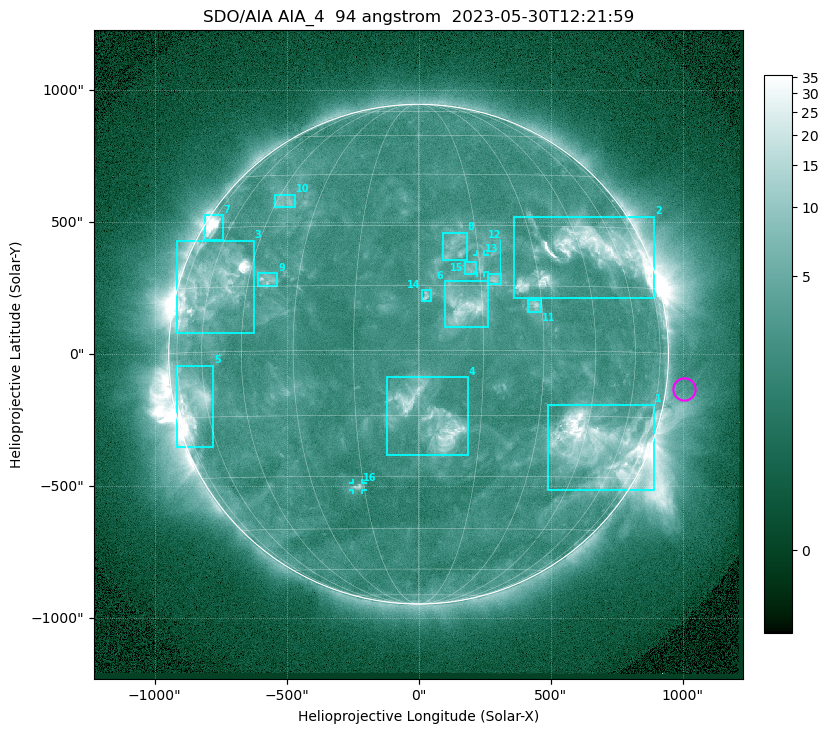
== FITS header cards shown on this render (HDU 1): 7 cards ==
TELESCOP= 'SDO/AIA '           / For AIA: SDO/AIA
INSTRUME= 'AIA_4   '           / For AIA: AIA_ATA1, AIA_ATA2, AIA_ATA3 or AIA_AT
WAVELNTH=                   94 / [angstrom] Wavelength
WAVEUNIT= 'angstrom'           / Wavelength unit: angstrom
DATE-OBS= '2023-05-30T12:21:59.122' / [ISO] Date when observation started; ISO 8
CTYPE1  = 'HPLN-TAN'           / CTYPE1: HPLN
CTYPE2  = 'HPLT-TAN'           / CTYPE2: HPLT

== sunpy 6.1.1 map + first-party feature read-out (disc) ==
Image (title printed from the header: SDO/AIA AIA_4  94 angstrom  2023-05-30T12:21:59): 1024 x 1024 px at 2.4 arcsec/px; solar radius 947 arcsec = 394 px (full disc in frame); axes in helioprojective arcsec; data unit not stated in the header (colour bar unlabelled)
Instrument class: DISC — disc imager (sunpy class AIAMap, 94 A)
Bright regions (active regions / flare kernels): reference = the median radial profile (limb darkening/brightening removed); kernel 9 px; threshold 5 sigma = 3.8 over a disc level ~2.53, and >= 1.15x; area >= 12 px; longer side >= 9 px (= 22 arcsec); searched inside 0.97 R_sun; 16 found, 16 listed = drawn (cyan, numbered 1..; 2 of them under ~33 arcsec drawn as corner ticks so the feature stays visible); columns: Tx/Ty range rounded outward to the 5 arcsec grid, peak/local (2 s.f.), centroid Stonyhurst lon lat
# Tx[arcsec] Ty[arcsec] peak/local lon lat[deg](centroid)
1 490..890 -515..-190 15 +50 -22
2 360..895 210..520 10 +47 +23
3 -915..-625 80..430 37 -59 +15
4 -120..190 -385..-85 8 +3 -16
5 -920..-775 -350..-40 12 -66 -11
6 95..265 100..275 7.4 +11 +10
7 -810..-740 435..525 15 -70 +30
8 90..185 355..460 3.3 +9 +24
9 -610..-535 255..310 4.1 -39 +17
10 -545..-465 555..605 3.3 -42 +37
11 415..465 160..210 4.8 +28 +10
12 265..315 265..305 4.6 +19 +17
13 220..250 310..380 3.6 +15 +20
14 10..45 200..245 4.1 +2 +12
15 175..220 305..350 3.3 +13 +19
16 -250..-210 -515..-490 3.9 -17 -33
Off-limb structures (1.02-1.3 R_sun): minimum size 162 px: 2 found; the strongest spans PA ~225..305 deg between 1.02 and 1.3 R_sun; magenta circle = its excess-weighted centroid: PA ~260 deg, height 1.07 R_sun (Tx ~1005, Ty ~-135 arcsec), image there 1.5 x the reference